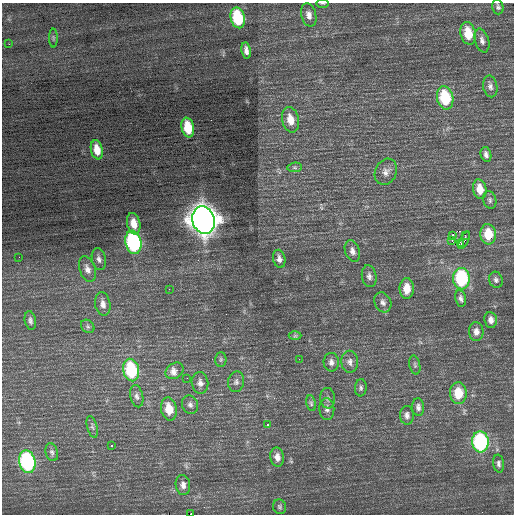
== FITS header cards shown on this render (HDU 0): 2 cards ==
NAXIS1  =                  512 / Axis length
NAXIS2  =                  512 / Axis length

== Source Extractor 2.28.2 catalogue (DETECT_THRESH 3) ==
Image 512 x 512 px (HDU 0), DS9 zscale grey, 1 PNG px = 1 image px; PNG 516 x 516 px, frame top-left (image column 1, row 512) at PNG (2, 3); each listed source drawn as its Kron ellipse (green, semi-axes under 4 px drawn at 4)
Background 0.641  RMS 0.8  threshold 2.41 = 3 sigma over >= 5 px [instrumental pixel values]
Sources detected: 79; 2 with non-positive FLUX_AUTO (blend fragments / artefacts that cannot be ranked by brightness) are neither listed nor drawn; the other 77 listed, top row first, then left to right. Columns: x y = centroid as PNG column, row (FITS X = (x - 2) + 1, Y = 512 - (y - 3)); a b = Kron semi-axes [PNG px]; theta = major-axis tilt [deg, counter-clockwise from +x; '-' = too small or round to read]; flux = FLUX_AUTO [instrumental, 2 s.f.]
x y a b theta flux
323 3 6 3 0 62
498 7 7 5 -75 140
309 15 12 7 -75 340
238 18 10 7 -76 3600
468 33 11 7 -77 1300
53 38 9 4 -90 93
482 41 12 7 -73 240
9 44 3 2 - 100
246 50 8 4 -79 270
490 86 11 7 -79 220
445 98 12 8 -78 2900
290 120 13 8 -77 700
188 128 10 6 -78 1500
97 150 10 6 -78 670
486 154 7 5 -75 190
295 167 7 5 5 83
386 172 13 10 65 380
480 189 10 6 -79 660
490 200 9 6 -74 150
203 220 14 11 -73 79000
134 224 11 6 -79 640
488 234 10 8 -85 1300
452 235 3 3 - 54
465 235 2 2 - 1000
452 240 3 2 - 180
464 240 9 3 62 120
133 242 12 8 -78 9100
461 244 3 3 - 210
352 251 11 7 -70 280
19 257 2 2 - 40
99 259 11 7 -77 230
279 259 9 6 -77 220
87 269 13 8 -70 330
369 276 11 7 -79 230
461 279 11 8 -87 4700
496 280 8 6 -70 150
407 288 10 7 89 750
169 289 2 2 - 75
460 298 8 5 -78 180
383 302 10 8 -64 240
103 304 12 7 -80 310
30 320 9 5 -78 160
491 320 8 6 -84 280
88 326 7 6 - 130
476 332 9 7 -87 290
295 336 6 4 1 81
221 359 7 5 89 110
299 359 2 2 - 29
331 362 9 7 -88 240
350 362 11 8 -87 250
415 365 9 5 -77 120
131 370 11 8 -77 3800
175 371 9 7 35 470
187 378 2 2 - 47
236 382 10 8 79 210
200 383 11 8 -81 280
361 388 8 6 85 130
458 393 11 8 -89 1300
137 396 11 6 -77 200
328 398 10 7 -86 160
311 403 8 5 -80 99
190 405 9 8 - 210
418 407 9 6 -85 210
169 409 11 7 -79 930
327 409 11 7 -89 230
407 415 9 7 -86 220
267 425 3 2 - 99
92 427 11 5 -75 150
480 442 10 8 -84 7200
112 446 3 3 - 540
52 452 9 6 -74 160
277 457 9 7 -80 350
27 462 11 8 -78 7900
499 464 9 5 -83 160
183 485 10 7 -82 270
280 507 7 6 - 120
191 514 2 2 - 1500
At the frame edge (FLAGS 8, measured only in part): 2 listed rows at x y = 323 3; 191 514
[2 non-positive-flux detections neither listed nor drawn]